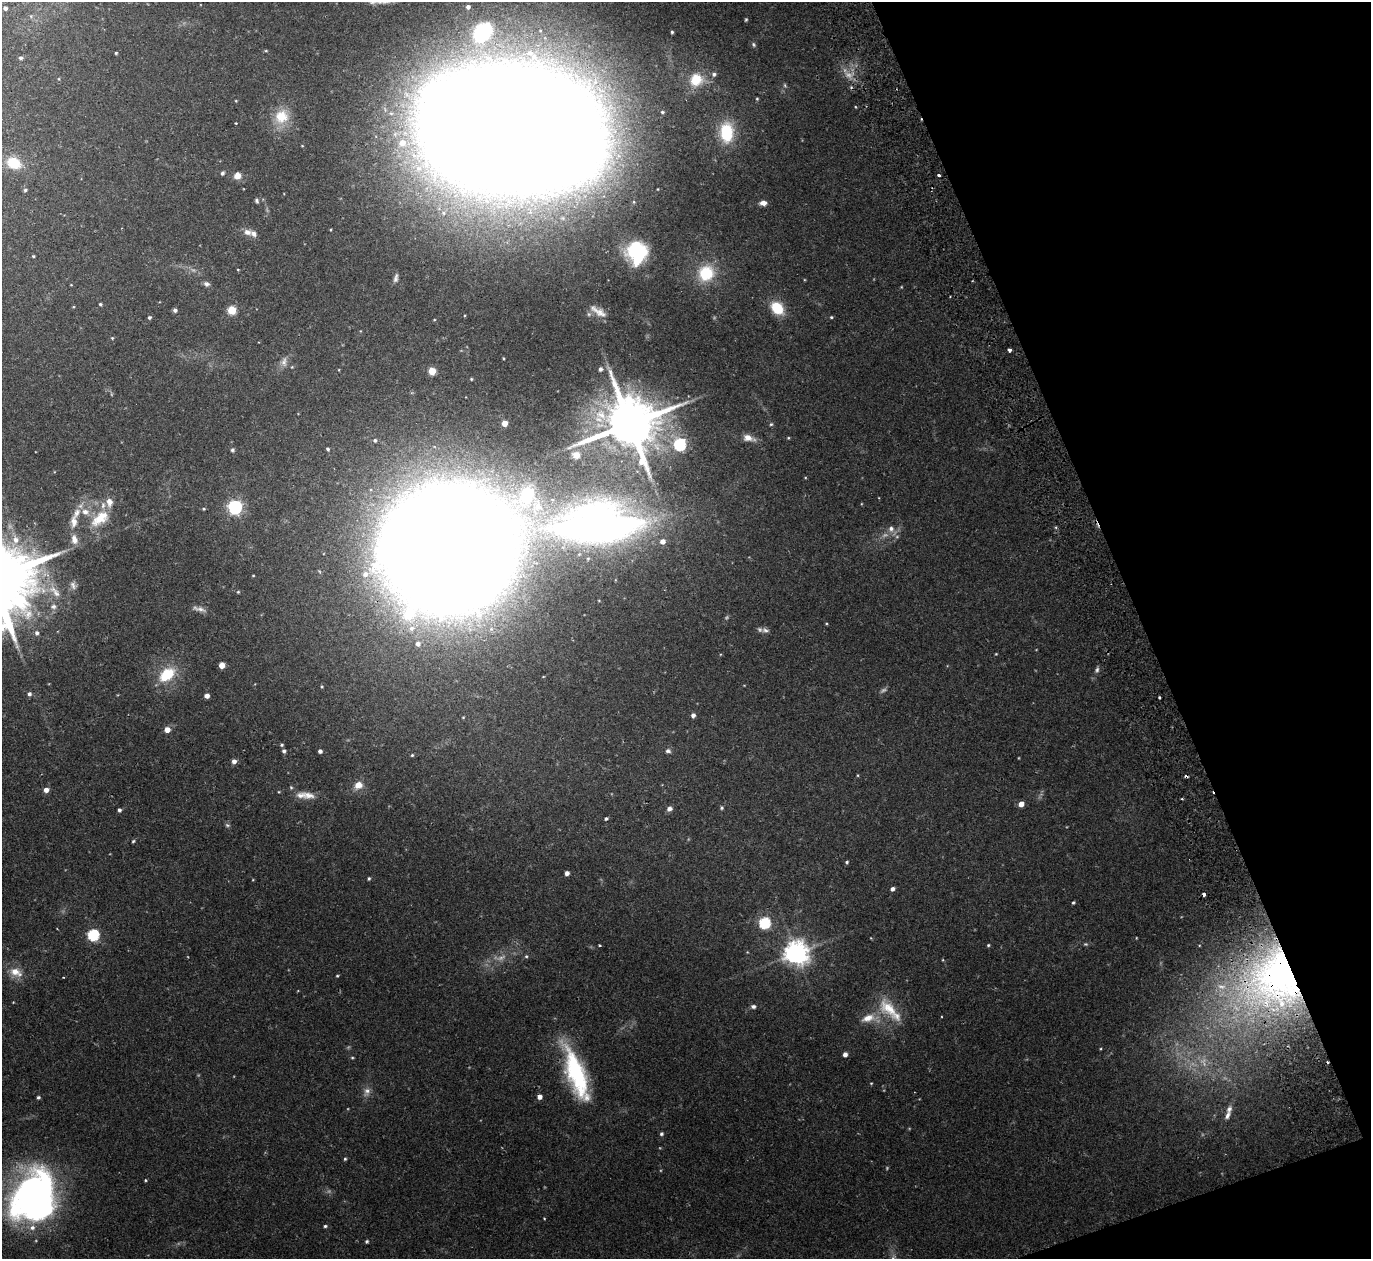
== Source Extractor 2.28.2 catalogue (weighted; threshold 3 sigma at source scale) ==
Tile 12 of 4 x 4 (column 4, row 3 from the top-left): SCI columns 4162-5530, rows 1438-2694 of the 5588 x 5513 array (HDU 1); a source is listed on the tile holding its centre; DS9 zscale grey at full resolution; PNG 1373 x 1261 px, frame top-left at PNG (2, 2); no overlay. Shown black and unused: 18% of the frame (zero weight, under 2 of 3 exposures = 3% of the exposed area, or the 3 px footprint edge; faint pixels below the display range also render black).
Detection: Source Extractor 2.28.2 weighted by HDU 2 'WHT'; one run over the whole footprint, this tile lists its part. Background 0.0576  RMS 0.005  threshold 0.0227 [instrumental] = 3 sigma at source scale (4.5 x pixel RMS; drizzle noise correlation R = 1.50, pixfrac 1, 0.05/0.05 arcsec/px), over >= 5 px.
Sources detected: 173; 9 too faint to see at this stretch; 5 inside a brighter object's white glare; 5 cosmic-ray / hot-pixel residue — not listed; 14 inside a brighter listed object's ellipse — not listed separately; the other 140 listed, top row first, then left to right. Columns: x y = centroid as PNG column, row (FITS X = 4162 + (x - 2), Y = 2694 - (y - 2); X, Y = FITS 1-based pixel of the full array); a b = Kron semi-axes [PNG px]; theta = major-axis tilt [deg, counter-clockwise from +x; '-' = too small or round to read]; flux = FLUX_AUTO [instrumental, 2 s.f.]
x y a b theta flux
468 7 4 4 - 1.7
5 8 4 4 - 1.6
31 16 5 5 - 0.63
746 20 4 3 - 0.6
672 32 4 3 - 0.72
482 33 23 18 48 28
754 45 7 6 - 0.94
266 51 5 3 - 0.48
116 53 3 3 - 0.56
534 57 11 10 - 5.1
21 58 5 4 - 1.1
59 79 4 3 - 0.4
696 80 20 18 43 14
757 99 4 4 - 0.54
662 112 6 5 - 0.93
281 117 18 16 45 12
512 129 99 56 -10 8400
727 132 20 13 -89 25
402 143 9 8 - 5.3
14 163 15 12 -26 13
222 173 4 4 - 1.2
939 175 3 3 - 1.1
237 176 9 8 - 3.5
25 190 5 4 - 0.78
257 201 6 4 -69 0.92
763 203 7 5 3 2.7
331 230 4 3 - 0.41
247 232 12 8 -16 3.1
635 249 26 18 11 30
33 256 3 3 - 0.57
238 270 4 2 - 0.33
706 273 17 16 - 20
396 278 12 5 78 1.8
206 284 8 6 -23 1.6
901 287 4 3 - 0.37
100 304 4 4 - 0.76
777 308 12 9 -45 17
175 310 5 4 - 1.3
232 310 5 5 - 22
598 311 25 9 -32 4.9
465 315 4 2 - 0.4
149 317 4 4 - 0.87
831 317 4 3 - 0.59
434 320 4 3 - 0.38
112 338 5 4 - 0.5
1009 350 4 3 - 1.7
503 358 4 2 - 0.39
284 362 14 7 85 2.6
292 367 4 4 - 0.39
600 369 5 5 - 1.5
432 371 5 5 - 14
471 379 4 3 - 0.49
504 423 4 4 - 6.8
630 424 17 14 17 3700
771 424 5 5 - 0.66
748 438 15 8 -14 4.4
788 438 4 3 - 0.45
375 440 4 4 - 0.93
680 444 6 6 - 69
328 449 5 4 - 0.78
232 450 5 5 - 0.83
576 455 11 9 -15 4.1
527 495 25 18 69 21
235 507 6 6 - 130
204 509 5 4 - 0.61
100 518 29 15 38 13
74 522 19 9 86 5.1
596 523 76 34 6 340
891 529 9 8 - 2.6
16 540 11 9 -79 4.3
662 541 5 4 - 3.1
450 549 69 67 27 4300
73 585 12 7 -65 2
55 591 24 9 -49 7.5
238 592 4 4 - 0.51
53 606 9 8 - 2.1
199 609 20 6 -15 2.6
826 623 4 3 - 0.42
411 628 10 8 19 3.7
765 630 11 7 -14 2
37 633 5 5 - 1.3
418 644 7 6 - 2.3
996 654 4 3 - 0.35
222 665 5 4 - 5.9
1097 670 9 5 75 1.3
167 674 17 11 40 17
29 694 5 4 - 1.3
207 696 4 4 - 2.9
1159 698 3 2 - 0.82
693 715 4 4 - 2.1
167 730 5 5 - 4.2
282 745 5 4 - 0.65
284 751 5 4 - 1.2
320 751 4 4 - 1.5
668 751 7 6 - 1.4
412 755 4 4 - 0.57
234 761 5 5 - 2.2
857 775 4 3 - 0.4
358 785 11 10 - 4.4
46 790 5 4 - 3.7
309 795 22 10 -12 5
1021 804 5 4 - 4.3
722 808 5 5 - 0.77
669 809 6 5 - 2.1
119 810 4 4 - 1.1
606 819 4 3 - 0.86
227 825 7 5 -5 0.89
133 841 4 3 - 0.58
847 862 4 4 - 0.7
567 873 4 4 - 1.9
369 878 4 3 - 0.76
892 889 4 4 - 1.8
1073 903 4 3 - 0.7
765 923 6 5 - 54
93 935 6 5 - 55
1136 938 4 3 - 0.33
600 945 3 2 - 0.47
988 945 4 3 - 0.57
796 953 8 7 - 520
526 956 5 4 - 0.66
16 972 19 11 -23 6.4
337 976 4 3 - 0.52
1276 978 78 69 -85 230
753 1006 6 5 - 1.4
889 1008 34 18 -46 15
868 1018 20 10 19 6.8
845 1054 5 5 - 1.9
352 1058 4 4 - 0.51
576 1074 63 19 -71 55
871 1083 4 4 - 0.41
367 1091 13 9 65 2.9
38 1097 4 4 - 0.75
539 1097 5 5 - 2.7
1227 1115 11 6 63 2
661 1134 4 4 - 0.96
345 1159 4 4 - 0.66
145 1180 4 3 - 0.46
35 1193 81 28 58 120
325 1226 4 4 - 0.77
367 1241 5 4 - 0.74
Overlapping masked pixels (flux is a lower limit): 2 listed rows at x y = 450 549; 1276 978